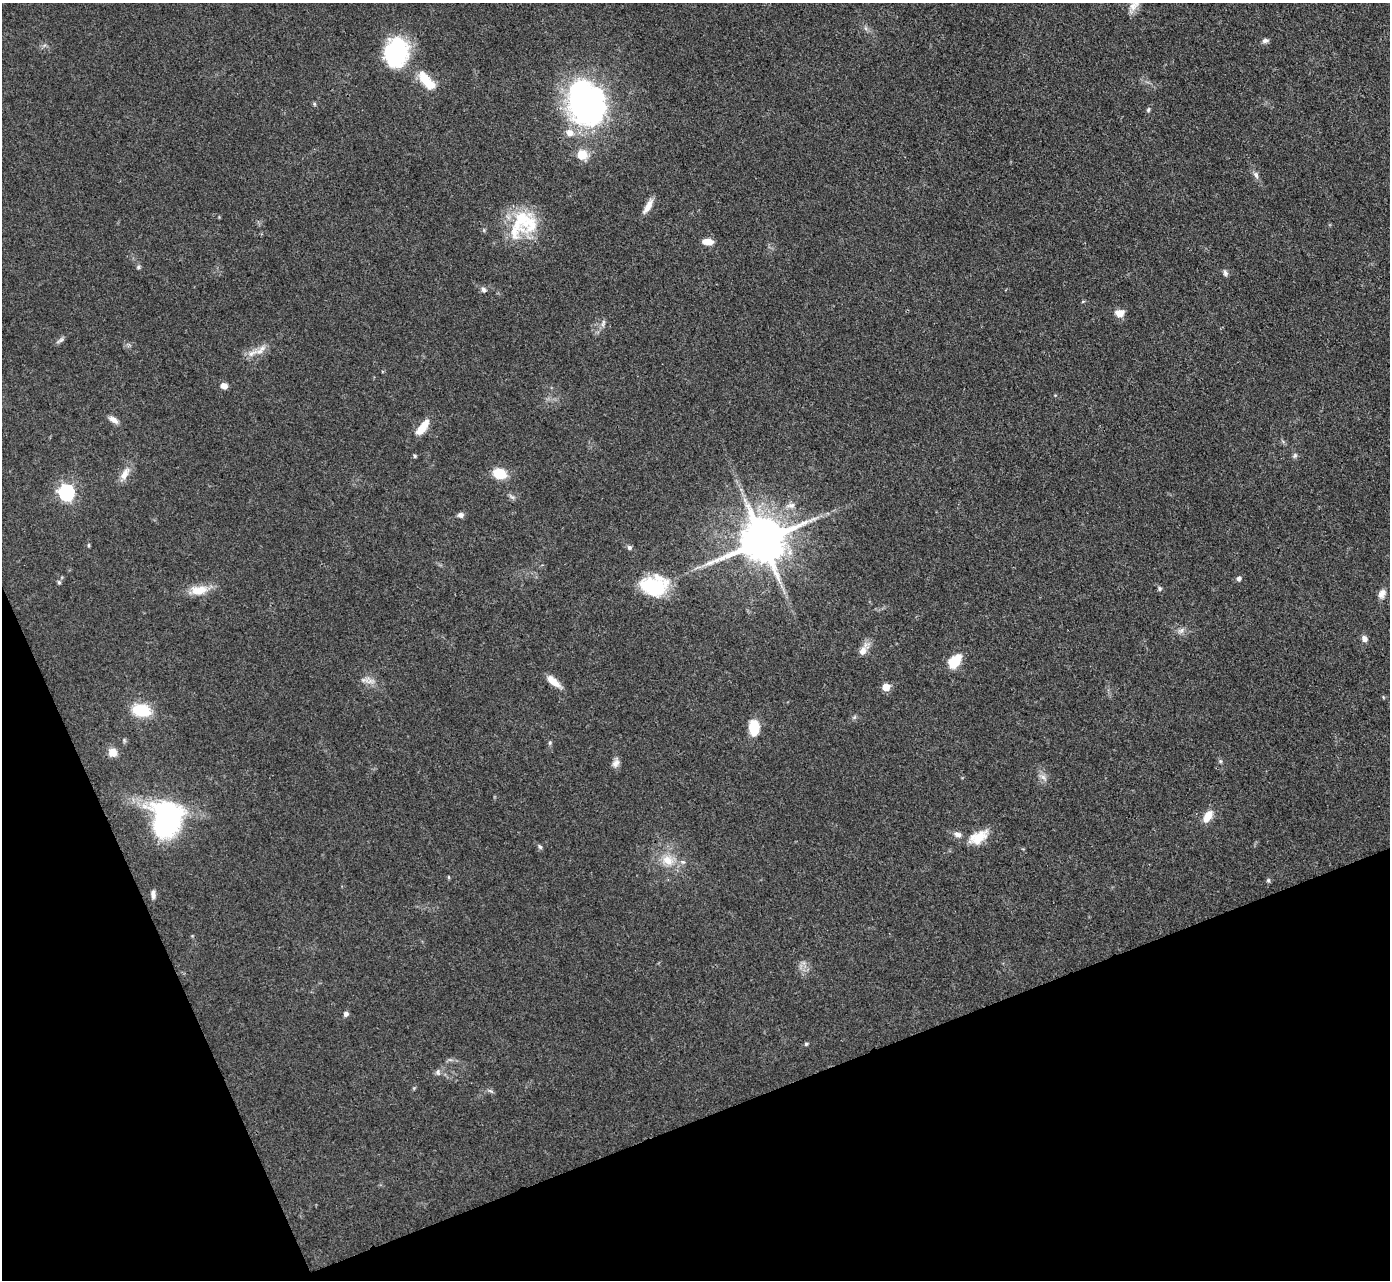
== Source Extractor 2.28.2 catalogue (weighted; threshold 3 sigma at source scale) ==
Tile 14 of 4 x 4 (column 2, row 4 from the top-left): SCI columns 1390-2777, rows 152-1429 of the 5555 x 5545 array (HDU 1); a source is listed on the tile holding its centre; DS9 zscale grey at full resolution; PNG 1392 x 1282 px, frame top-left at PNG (2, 3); no overlay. Shown black and unused: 20% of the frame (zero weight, under 3 of 4 exposures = <1% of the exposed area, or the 3 px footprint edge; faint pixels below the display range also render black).
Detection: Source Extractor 2.28.2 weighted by HDU 2 'WHT'; one run over the whole footprint, this tile lists its part. Background 0.07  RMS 0.0052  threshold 0.0235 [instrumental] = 3 sigma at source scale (4.5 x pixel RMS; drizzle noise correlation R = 1.50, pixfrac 1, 0.05/0.05 arcsec/px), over >= 5 px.
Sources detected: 72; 1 inside a brighter object's white glare — not listed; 5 inside a brighter listed object's ellipse — not listed separately; the other 66 listed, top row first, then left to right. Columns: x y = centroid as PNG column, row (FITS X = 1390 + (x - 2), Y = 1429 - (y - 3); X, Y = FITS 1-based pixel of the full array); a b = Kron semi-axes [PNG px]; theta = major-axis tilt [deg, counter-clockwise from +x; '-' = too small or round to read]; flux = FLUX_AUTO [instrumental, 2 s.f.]
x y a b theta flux
1265 41 7 5 17 1.7
395 51 28 21 78 60
426 81 27 11 -49 14
314 104 5 5 - 0.7
586 104 46 36 -73 150
1148 110 6 5 - 0.84
582 155 10 9 - 9.8
1256 175 11 6 -64 1.9
648 206 20 7 59 4.6
522 220 38 27 73 28
708 242 14 7 -5 4.2
138 267 5 5 - 0.88
1225 273 8 6 -64 1.4
483 290 7 6 - 1.5
1083 301 5 3 - 0.49
1119 313 9 8 - 5.5
603 323 12 4 71 1.6
60 340 12 5 37 1.5
261 350 19 7 41 4.5
224 386 7 6 - 3.8
113 420 13 6 -35 3
423 427 17 7 53 10
1295 455 7 5 56 1.1
415 456 4 4 - 0.8
499 473 14 10 -22 12
124 474 17 9 64 4.9
66 492 7 6 - 140
791 505 11 7 9 2.5
460 515 8 6 -3 1.8
814 519 9 4 17 1.8
762 540 13 12 - 2700
89 545 5 3 - 0.63
629 548 6 6 - 1.2
1239 579 5 5 - 1.6
59 582 6 4 -68 0.81
653 586 32 20 -6 29
1159 589 6 5 - 1
199 590 24 12 6 9.2
1382 594 12 8 63 3.2
1181 630 10 6 38 2
1364 639 8 6 -56 2.4
862 651 10 8 59 3.8
954 662 15 10 43 12
370 681 14 4 7 2.3
553 681 19 7 -40 5.9
886 687 5 5 - 11
1383 697 5 3 - 0.48
141 710 21 13 -11 17
754 727 17 10 -89 12
550 743 6 4 -73 0.74
113 752 11 10 - 4.2
1220 761 6 4 -45 0.79
616 763 12 8 56 2.6
1043 777 11 5 -50 2.1
1208 816 15 8 59 6.7
166 823 27 25 22 82
957 834 11 7 -21 2.3
978 837 27 14 27 10
540 847 7 5 -60 1
668 860 17 13 -29 9.4
1268 880 6 5 - 0.91
153 894 12 6 -85 2.2
346 1014 6 6 - 1.7
806 1044 4 4 - 0.78
438 1072 9 6 -73 1.5
491 1091 9 5 -27 1.1